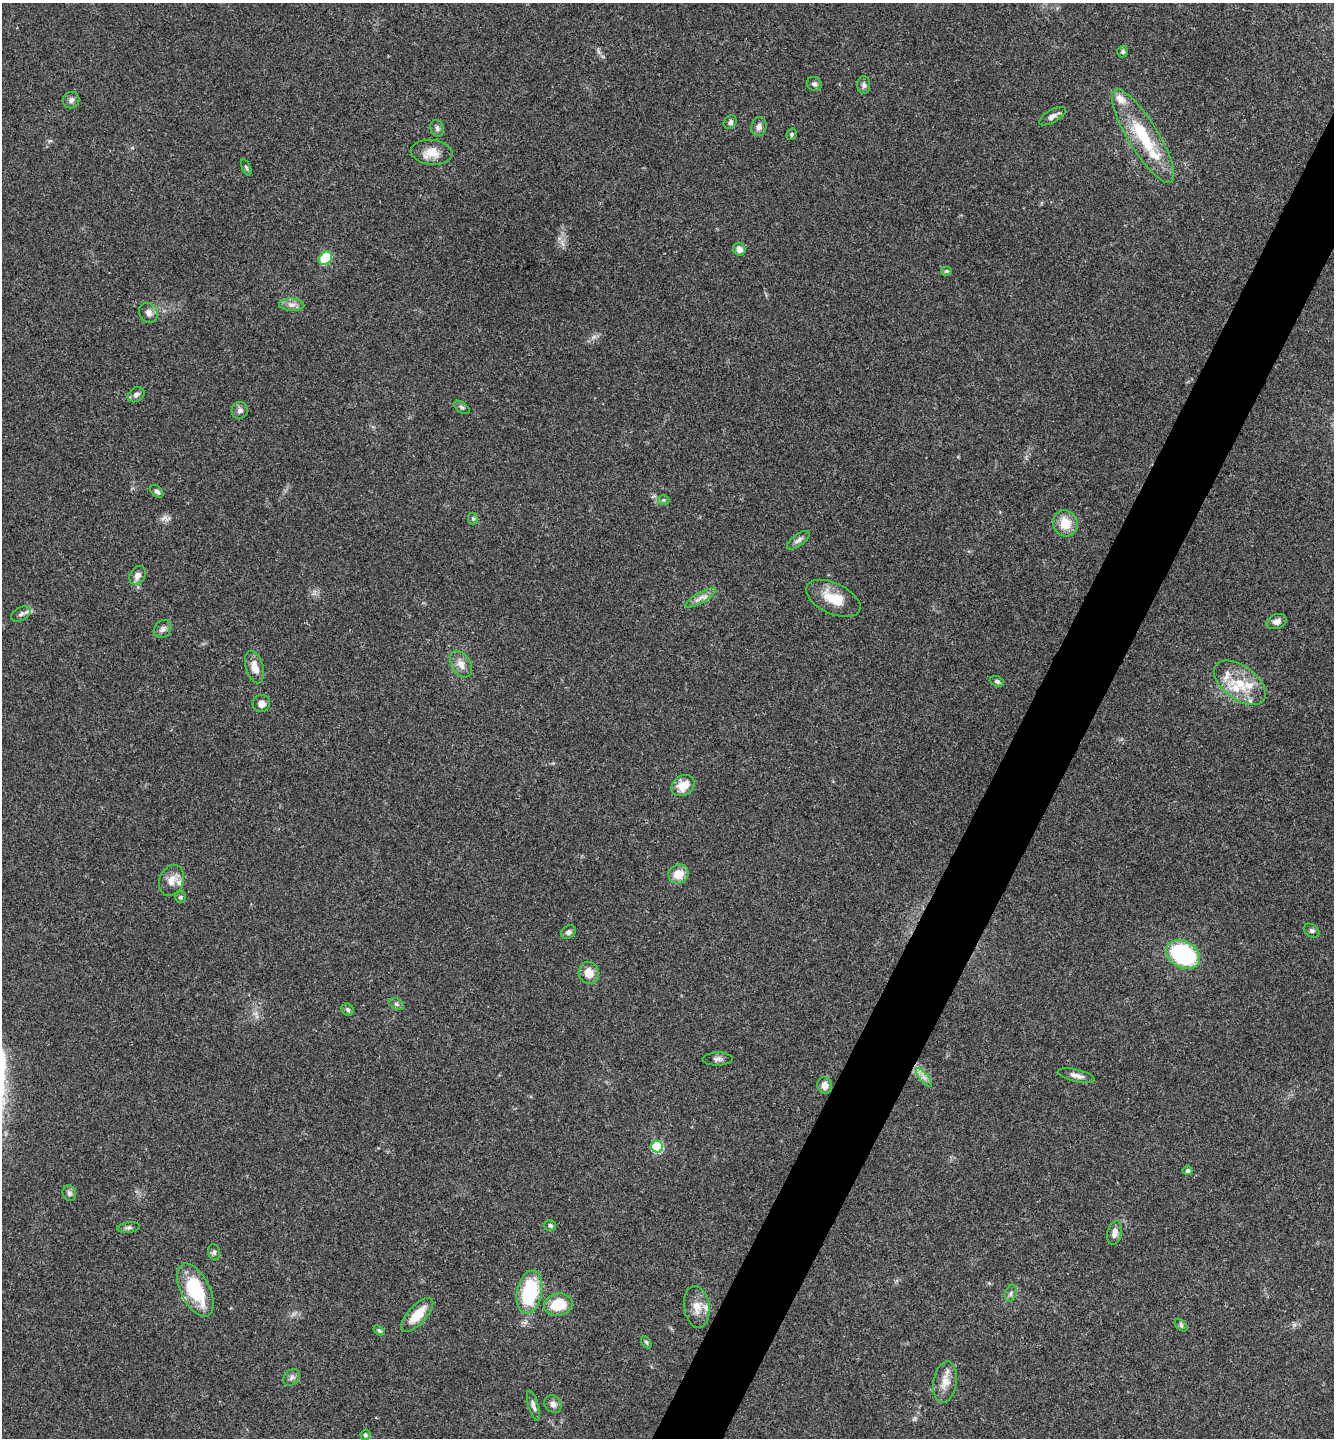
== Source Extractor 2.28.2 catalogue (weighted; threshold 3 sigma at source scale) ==
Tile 10 of 4 x 4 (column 2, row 3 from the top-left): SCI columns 1480-2811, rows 1442-2877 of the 5761 x 5752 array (HDU 1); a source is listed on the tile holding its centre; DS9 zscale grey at full resolution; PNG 1336 x 1440 px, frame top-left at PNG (2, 3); each listed source drawn as its Kron ellipse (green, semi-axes under 4 px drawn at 4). Shown black and unused: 5% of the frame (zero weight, under 3 of 4 exposures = <1% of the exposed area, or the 3 px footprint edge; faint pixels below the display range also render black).
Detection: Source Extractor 2.28.2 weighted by HDU 2 'WHT'; one run over the whole footprint, this tile lists its part. Background 0.0754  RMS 0.0059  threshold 0.0265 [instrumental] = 3 sigma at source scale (4.5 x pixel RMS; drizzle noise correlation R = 1.50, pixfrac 1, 0.05/0.05 arcsec/px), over >= 5 px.
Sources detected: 78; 7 inside a brighter listed object's ellipse — not listed separately; the other 71 listed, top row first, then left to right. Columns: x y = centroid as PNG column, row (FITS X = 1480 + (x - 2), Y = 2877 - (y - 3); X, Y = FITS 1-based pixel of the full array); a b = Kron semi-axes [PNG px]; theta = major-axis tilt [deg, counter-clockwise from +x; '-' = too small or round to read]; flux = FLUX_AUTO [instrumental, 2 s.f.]
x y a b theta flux
1123 52 6 5 - 1
814 84 7 7 - 1.7
864 85 9 6 -90 1.8
71 100 8 8 - 2
1052 116 15 6 30 2.9
730 122 7 6 - 1.9
759 127 9 7 76 3
437 128 8 6 -73 1.9
792 134 6 5 - 1
1143 136 54 15 -58 35
432 152 21 12 -5 8.3
246 168 9 4 -66 0.94
739 249 6 6 - 4.3
325 258 7 6 - 34
946 271 6 5 - 0.82
292 305 12 6 -2 3.1
148 313 10 9 - 3.1
136 395 9 7 33 2.4
462 407 9 5 -36 1.2
240 410 8 8 - 2.4
157 491 7 5 -43 1.9
663 500 6 5 - 1.1
473 519 6 5 - 1
1065 523 13 12 - 11
798 540 13 5 37 2.3
138 575 10 7 58 3.7
700 598 17 5 29 3.7
833 598 29 15 -25 14
21 614 10 6 30 2
1277 621 10 7 18 3.4
163 629 10 8 48 2.5
461 664 14 9 -59 5
254 667 16 8 -73 6.2
997 681 7 5 -23 1.5
1240 683 30 16 -37 19
261 704 9 8 - 3.5
683 785 12 9 34 8.3
678 874 10 9 - 9
171 880 16 12 68 6.1
180 897 6 5 - 1
1312 931 8 6 -32 1.4
568 932 8 6 32 2
1183 954 18 13 -30 60
589 973 11 10 - 6.9
396 1004 8 5 -27 1.4
348 1010 6 5 - 1.3
717 1059 15 6 1 2.2
1077 1076 19 6 -14 3.5
924 1078 11 3 -50 2.2
825 1085 8 7 - 4.3
657 1147 6 6 - 43
1187 1170 5 5 - 1.6
69 1193 8 6 -69 1.8
550 1225 6 5 - 1.4
129 1227 11 5 6 1.7
1115 1233 12 7 77 3.7
214 1252 8 6 -76 1.4
195 1290 29 14 -63 35
530 1292 22 12 79 40
1011 1293 9 5 72 1.6
558 1305 14 11 12 17
697 1307 21 13 -82 8.2
417 1315 21 9 47 13
1181 1325 8 4 -46 1.2
379 1330 6 4 -36 1.1
646 1342 7 4 -59 0.96
291 1377 9 7 46 2.1
945 1382 21 12 81 7.1
553 1404 9 7 -46 2.6
533 1406 16 5 -74 2.3
365 1435 5 5 - 1.4